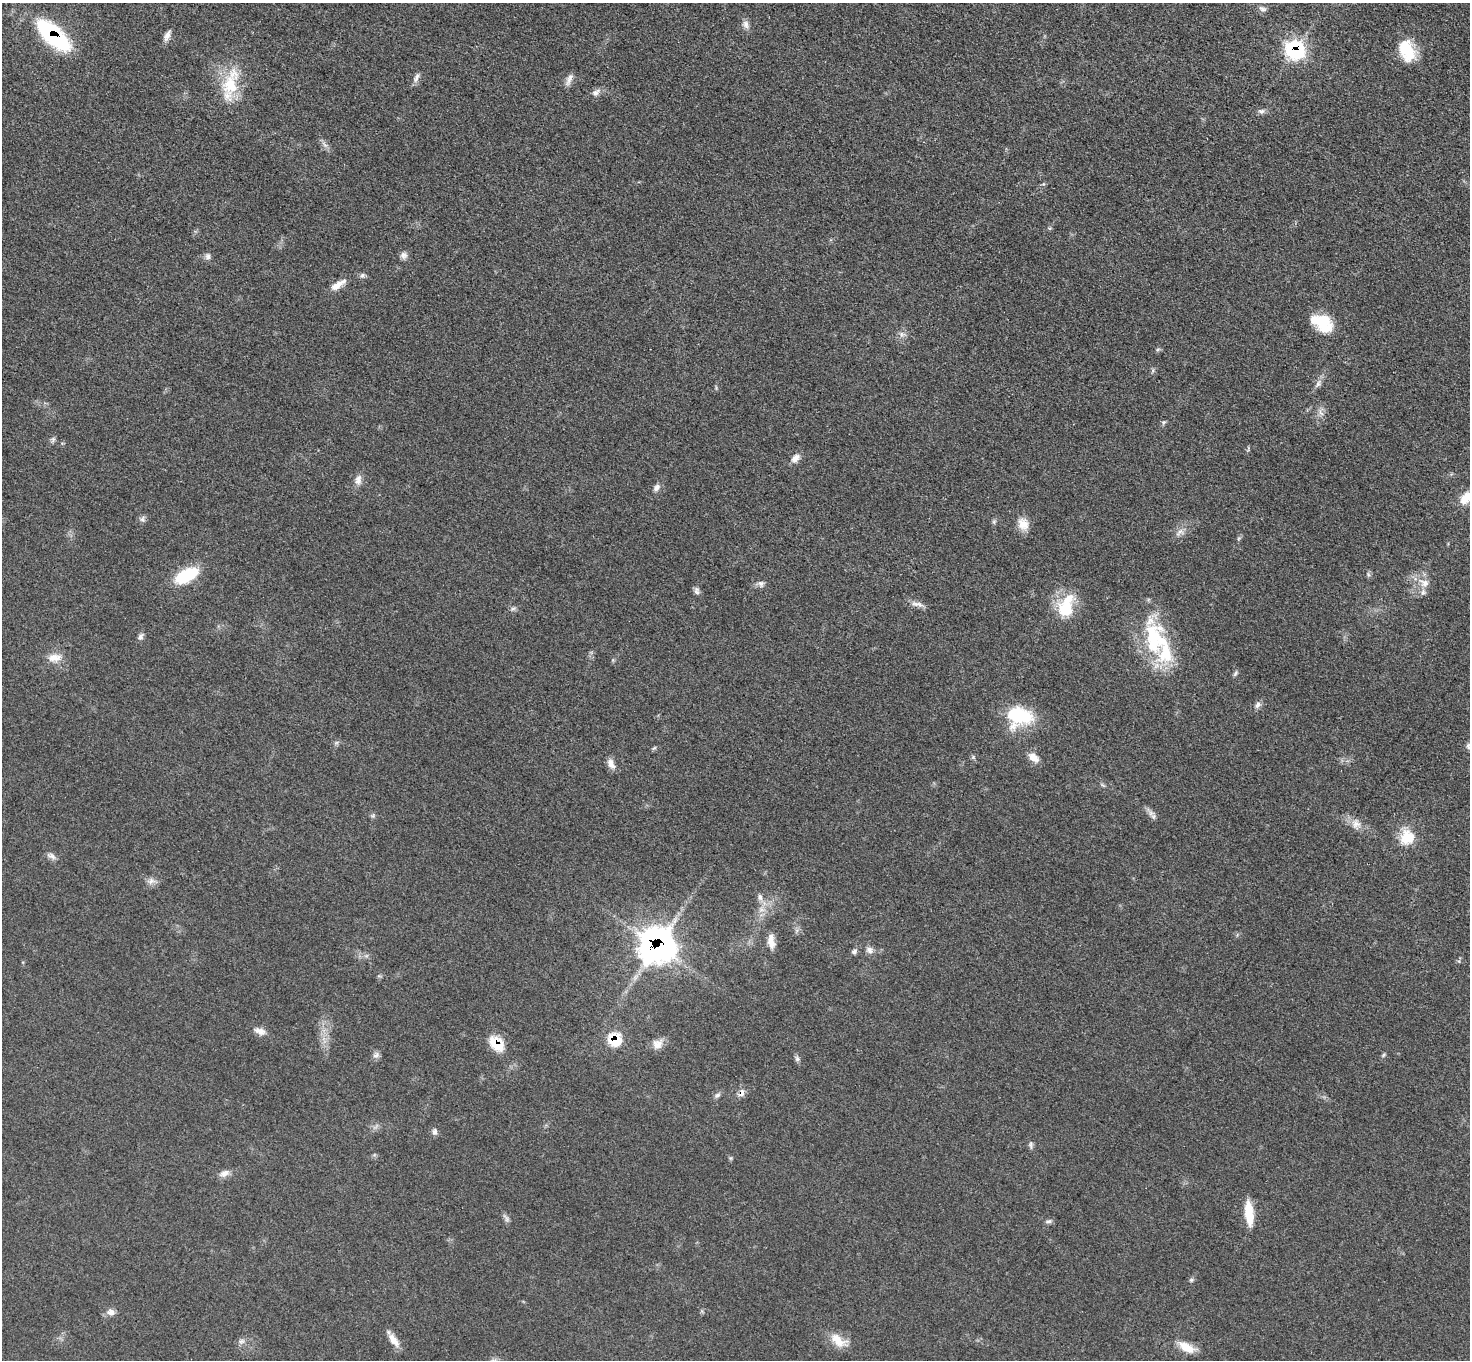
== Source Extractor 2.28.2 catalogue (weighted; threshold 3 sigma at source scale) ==
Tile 10 of 4 x 4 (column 2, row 3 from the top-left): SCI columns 1480-2947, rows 1519-2876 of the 5891 x 5893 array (HDU 1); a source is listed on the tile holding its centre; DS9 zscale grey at full resolution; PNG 1472 x 1362 px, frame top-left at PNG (2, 3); no overlay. Shown black and unused: <1% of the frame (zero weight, under 3 of 5 exposures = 1% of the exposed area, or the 3 px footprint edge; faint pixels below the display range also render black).
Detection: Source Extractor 2.28.2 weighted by HDU 2 'WHT'; one run over the whole footprint, this tile lists its part. Background 0.0484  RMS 0.0051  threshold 0.0231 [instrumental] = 3 sigma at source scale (4.5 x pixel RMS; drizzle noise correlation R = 1.50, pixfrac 1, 0.05/0.05 arcsec/px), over >= 5 px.
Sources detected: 83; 1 inside a brighter object's white glare — not listed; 4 inside a brighter listed object's ellipse — not listed separately; the other 78 listed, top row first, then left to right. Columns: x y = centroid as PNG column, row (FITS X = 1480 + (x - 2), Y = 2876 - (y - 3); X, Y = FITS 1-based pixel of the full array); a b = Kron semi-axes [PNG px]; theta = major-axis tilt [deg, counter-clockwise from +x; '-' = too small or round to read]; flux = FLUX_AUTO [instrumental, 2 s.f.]
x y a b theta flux
1262 9 11 6 -25 1.9
746 24 12 7 -76 2.4
53 36 37 15 -43 64
167 36 15 6 64 2.8
1295 50 10 9 - 88
1407 50 25 15 -70 18
416 78 14 5 67 2.1
569 79 19 6 64 2.6
230 85 31 23 -87 22
596 92 12 8 43 2.4
1261 111 10 7 1 1.7
404 255 9 9 - 2.1
208 256 9 7 -89 1.8
362 275 7 6 - 1.3
338 285 22 7 33 5.3
1322 321 24 17 -50 17
902 334 9 8 - 2.3
1318 383 11 6 72 2
1321 413 10 5 -54 1.8
1163 422 7 6 - 0.89
53 439 8 5 59 1.1
795 458 13 8 41 3.2
358 480 14 8 79 3.4
656 488 11 7 56 2.1
1466 498 17 11 47 8.6
142 519 9 5 74 1.4
994 522 6 5 - 0.93
1023 524 16 13 -69 6.1
1180 532 14 8 37 3.1
1368 574 7 5 -77 1
186 576 28 13 27 23
761 583 9 7 -60 1.7
1424 583 16 11 -28 5.7
696 591 11 6 -81 1.7
917 604 20 6 -12 3
1066 606 34 19 71 20
513 609 7 5 29 1.1
1155 636 53 29 -50 38
140 637 9 6 62 1.6
54 658 20 10 4 5.8
1235 673 9 4 59 1.1
1258 705 10 7 48 2
1019 716 31 23 -3 28
1469 746 8 8 - 1.9
1033 757 13 8 -43 5
611 764 15 8 -61 3.3
373 815 6 5 - 0.88
1153 816 8 6 89 1.6
1356 824 13 12 - 4.5
1407 837 22 19 68 12
51 856 13 6 -27 2.2
151 881 11 8 22 2.7
760 897 10 6 -82 2
771 941 18 8 -82 4.7
657 946 16 16 - 390
870 950 10 9 - 2.5
854 951 8 5 52 1.4
260 1031 16 8 -18 3.7
615 1040 10 10 - 19
497 1044 18 11 -41 13
657 1044 14 13 - 4.5
376 1055 10 6 26 1.8
1383 1055 6 4 70 0.75
797 1059 8 6 -74 1.4
742 1093 12 7 57 2.6
717 1095 9 5 27 1.4
435 1132 7 7 - 1.7
1031 1145 12 4 -84 1.2
225 1173 13 8 41 3
1249 1213 25 9 -84 13
506 1218 12 5 -56 1.5
1048 1221 9 5 11 1.3
1191 1280 6 5 - 0.87
111 1312 10 9 - 2.8
393 1340 20 8 -54 5
838 1340 24 12 -39 8.6
242 1341 9 7 31 1.9
1187 1347 23 10 -26 7.3
Overlapping masked pixels (flux is a lower limit): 6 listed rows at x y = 53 36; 1295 50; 657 946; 615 1040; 497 1044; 742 1093
Isophote crosses this tile's border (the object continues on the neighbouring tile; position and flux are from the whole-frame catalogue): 2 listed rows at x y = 1466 498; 1469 746